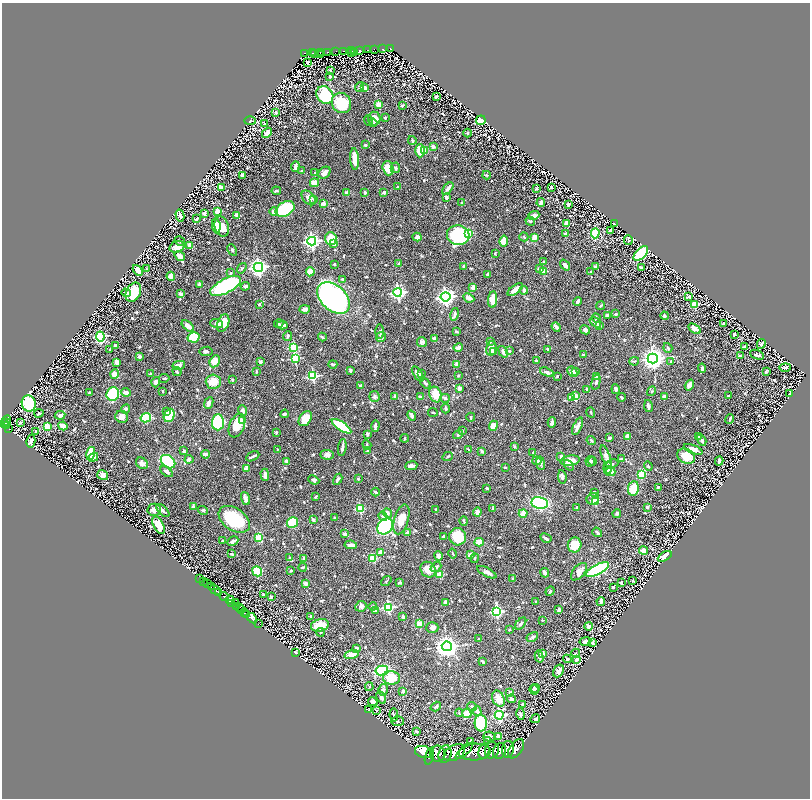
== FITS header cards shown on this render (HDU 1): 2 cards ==
NAXIS1  =                 1616
NAXIS2  =                 1592

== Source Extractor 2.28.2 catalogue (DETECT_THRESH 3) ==
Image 1616 x 1592 px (HDU 1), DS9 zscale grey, zoomed out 1/2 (1 PNG px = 2 x 2 image px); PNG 812 x 800 px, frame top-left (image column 1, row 1591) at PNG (2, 3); each listed source drawn as its Kron ellipse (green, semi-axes under 4 px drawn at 4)
Background 0.545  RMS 0.013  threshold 0.039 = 3 sigma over >= 5 px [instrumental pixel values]
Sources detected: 971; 59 cannot appear on this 1/2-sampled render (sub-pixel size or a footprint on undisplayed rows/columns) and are neither listed nor drawn; of the other 912, the 500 brightest by FLUX_AUTO listed and drawn (412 fainter detections omitted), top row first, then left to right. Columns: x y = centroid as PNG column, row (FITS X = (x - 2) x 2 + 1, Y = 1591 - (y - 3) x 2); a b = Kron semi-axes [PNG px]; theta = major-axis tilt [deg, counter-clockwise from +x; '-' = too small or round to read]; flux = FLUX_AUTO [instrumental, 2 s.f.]
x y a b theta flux
383 48 3 2 - 27
391 48 3 2 - 34
351 50 2 2 - 54
367 50 4 2 - 57
374 50 3 2 - 7.7
336 51 2 2 - 34
344 51 3 1 - 45
359 51 3 2 - 54
320 52 2 2 - 31
328 52 2 2 - 9.7
352 52 2 1 - 9.1
305 53 3 2 - 49
313 53 2 2 - 23
354 53 2 1 - 3.1
314 54 2 1 - 11
320 54 2 1 - 3.7
307 62 3 2 - 3.4
330 70 3 2 - 3.7
330 77 4 3 - 4
359 87 5 3 - 3
365 88 3 3 - 12
325 95 9 8 - 130
436 97 3 2 - 6.4
341 103 10 9 - 97
379 105 3 2 - 75
402 106 2 2 - 18
276 112 4 3 - 4.3
385 118 2 2 - 12
374 119 7 6 - 24
369 120 5 3 - 3.2
481 120 5 4 - 100
250 121 6 3 0 4.4
373 123 4 3 - 2.6
265 124 3 2 - 3.6
267 133 6 3 49 19
468 133 4 3 - 4
412 140 4 3 - 4.5
365 145 3 2 - 4.2
433 146 4 4 - 8.7
425 150 4 3 - 22
420 151 6 5 - 70
355 159 11 4 -87 36
296 167 5 3 - 13
388 168 7 5 -74 48
395 168 5 4 - 4.1
302 171 3 2 - 4.5
315 173 2 2 - 8.2
324 173 7 5 46 15
242 175 3 3 - 10
487 175 4 3 - 4.2
314 183 5 3 - 22
221 187 3 3 - 19
397 187 2 2 - 2.7
551 187 2 2 - 4.6
448 188 7 3 50 12
536 188 4 2 - 3.5
276 191 5 3 - 3.9
365 192 3 2 - 4.1
384 192 3 2 - 9.1
346 193 3 2 - 19
446 197 4 3 - 8.2
309 198 8 5 -48 13
313 199 4 3 - 2.6
541 202 4 3 - 13
462 203 3 3 - 5.4
324 204 2 2 - 41
568 204 3 2 - 10
285 209 10 7 29 260
218 211 3 3 - 64
274 212 4 3 - 16
204 213 4 3 - 6.8
237 215 4 3 - 18
180 216 6 2 -76 8.6
534 216 6 4 20 21
197 219 4 2 - 4.9
530 221 5 3 - 4
567 223 4 3 - 17
614 224 4 2 - 4.6
216 226 7 4 -84 37
222 227 10 7 -74 37
610 230 3 2 - 7.3
469 233 3 3 - 110
595 233 5 4 - 120
566 234 3 3 - 16
458 235 11 10 - 280
417 237 4 4 - 9.8
524 237 4 3 - 2.8
534 237 4 3 - 20
331 238 6 6 - 52
628 240 5 2 - 3.3
180 241 5 3 - 9.6
312 241 4 4 - 750
504 241 5 4 - 47
334 244 4 4 - 9.9
190 245 4 3 - 23
177 247 8 5 18 26
232 250 6 3 -63 3.9
495 253 3 2 - 2.8
641 253 9 5 46 280
180 256 6 3 -35 21
544 262 4 3 - 2.6
399 263 3 3 - 4.6
334 264 2 2 - 3.5
565 265 6 3 -53 11
464 266 4 3 - 5.1
595 266 4 3 - 2.8
258 267 5 4 - 1200
242 268 6 4 53 3.5
641 268 4 3 - 8.1
147 269 3 2 - 3.4
539 269 2 2 - 18
138 270 6 3 -49 39
543 271 3 2 - 54
310 272 4 4 - 26
591 272 2 2 - 15
230 273 3 3 - 3.8
487 274 3 2 - 5.8
171 276 4 4 - 24
342 279 4 3 - 3.8
200 284 2 2 - 22
226 286 17 7 27 330
245 286 4 3 - 7.7
473 288 4 3 - 13
515 289 9 4 36 21
524 290 4 3 - 7.5
133 292 10 7 65 73
398 292 4 4 - 670
126 293 5 3 - 6.8
181 294 4 3 - 9.3
689 296 3 3 - 6.9
446 297 5 4 - 1100
333 298 19 12 -42 1100
469 298 6 4 -26 14
493 299 8 4 84 42
577 302 4 3 - 9.1
259 304 4 3 - 3.8
695 305 4 4 - 75
601 306 4 2 - 4.1
305 309 5 3 - 15
455 314 6 3 77 8.5
616 314 2 2 - 7.3
607 315 3 3 - 8.9
665 316 4 3 - 6.8
596 318 5 3 - 3.2
595 322 6 3 -41 11
217 323 6 4 -17 7.7
223 323 9 5 68 38
279 323 5 4 - 4.9
724 324 3 3 - 9.2
282 325 5 3 - 18
188 326 7 3 -40 20
599 326 3 3 - 7.6
556 327 5 2 - 11
694 329 7 3 -32 27
585 330 5 4 - 9.3
379 331 7 3 -89 3.5
456 332 3 2 - 4
734 334 3 2 - 7.2
100 336 5 4 - 400
288 336 5 3 - 4
194 337 6 5 - 86
322 337 4 2 - 5.3
381 337 5 5 - 6.3
435 339 3 3 - 14
491 341 2 2 - 8.4
422 342 5 5 - 6.2
761 344 5 3 - 6.5
115 345 3 2 - 3.5
294 347 4 3 - 140
458 347 5 2 - 19
744 347 4 2 - 9.7
491 348 7 5 78 24
668 348 5 3 - 3.9
548 349 3 3 - 7.5
110 350 2 2 - 3.4
206 351 6 4 8 6
493 351 3 3 - 3
509 351 2 2 - 10
503 352 6 4 -56 11
583 355 2 2 - 14
757 355 7 4 -22 5.7
139 356 3 3 - 9.7
740 356 4 3 - 6.4
295 358 3 3 - 150
653 359 5 5 - 2100
215 361 6 4 61 37
536 361 3 2 - 3.4
634 361 5 4 - 3.3
671 361 4 3 - 2.7
117 362 4 3 - 17
260 362 4 3 - 7.2
333 364 4 3 - 5.4
457 364 2 2 - 35
179 365 6 3 13 16
702 368 4 3 - 7.2
785 368 6 3 5 5.3
350 370 4 3 - 5.6
177 372 5 3 - 4.7
256 372 3 2 - 3.7
547 372 7 3 -20 9.3
572 372 5 4 - 18
575 372 4 3 - 9.7
766 372 4 3 - 3.3
421 373 3 2 - 2.6
114 374 5 4 - 23
151 374 3 3 - 6
418 374 9 3 -58 15
313 376 4 3 - 190
458 376 3 3 - 4.2
557 376 3 2 - 3.8
597 377 3 3 - 13
164 378 5 3 - 2.8
232 380 3 2 - 4.3
156 382 5 4 - 6.9
213 382 7 7 - 39
596 382 8 3 76 6.9
425 383 6 3 -53 7.4
361 385 3 2 - 5.9
689 385 6 4 56 14
459 388 4 3 - 6.6
587 389 3 3 - 4.6
616 389 5 3 - 6.9
163 391 3 2 - 2.6
652 391 5 3 - 2.9
126 392 5 4 - 11
89 393 3 2 - 3.6
113 394 7 6 - 250
435 394 8 6 -69 42
789 394 4 2 - 2.7
575 396 4 3 - 51
664 396 2 2 - 21
728 396 3 2 - 2.8
374 397 5 5 - 6.3
395 397 3 3 - 6.2
420 397 3 3 - 8.2
571 397 2 2 - 22
621 397 4 2 - 4.2
445 398 5 4 - 4.9
29 403 8 7 - 280
209 403 6 3 65 16
648 406 6 2 -79 10
445 408 5 3 - 5.5
126 409 5 4 - 5.5
243 410 5 4 - 8
167 411 3 3 - 6.5
433 412 5 3 - 2.8
591 412 5 3 - 2.9
39 413 4 3 - 5.5
285 414 4 3 - 6.4
60 415 5 4 - 11
169 415 7 5 66 86
412 415 5 3 - 12
122 417 6 6 - 16
471 417 4 2 - 3.1
146 418 5 4 - 100
305 419 8 5 55 51
730 419 5 2 - 4.5
7 420 5 3 - 120
243 421 3 3 - 17
218 422 8 6 85 260
552 422 5 3 - 7
4 423 3 2 - 130
6 423 2 2 - 140
20 423 3 2 - 5.7
7 426 3 2 - 65
47 426 4 3 - 74
63 426 4 4 - 19
237 426 12 7 68 54
342 426 11 4 -34 170
375 426 5 2 - 9.6
493 426 5 4 - 21
578 426 9 3 67 15
9 428 2 2 - 60
36 431 2 2 - 2.8
462 431 4 3 - 3.2
276 432 2 2 - 6.5
367 434 4 3 - 6.6
458 435 5 3 - 5.3
628 436 4 4 - 16
698 437 3 2 - 2.9
405 438 4 2 - 2.7
609 438 3 3 - 5.9
591 440 5 3 - 3.8
701 440 6 3 -58 5.7
31 441 6 4 77 23
367 445 5 3 - 4.1
514 447 4 3 - 2.8
342 448 8 2 81 8.8
277 449 2 2 - 2.8
469 449 3 2 - 3.4
693 449 10 4 -21 15
367 450 4 3 - 4.8
184 451 3 3 - 5.6
482 451 4 3 - 6.2
533 452 2 2 - 3.4
91 453 7 3 77 84
206 454 4 3 - 13
327 455 7 5 -2 12
253 456 7 2 26 6.7
561 456 3 2 - 6.2
606 456 11 4 -71 18
686 456 9 7 -29 37
93 457 5 3 - 9.4
448 457 5 3 - 3.3
189 459 4 4 - 7.9
621 459 3 3 - 5
286 461 4 3 - 5.6
537 461 4 3 - 7.2
570 461 9 5 10 27
590 461 5 4 - 4.6
593 461 4 3 - 3.4
719 461 4 3 - 8.5
168 462 8 5 -39 180
142 463 6 5 - 11
540 463 7 4 -81 5.7
611 464 8 4 22 9.2
569 465 6 4 -48 4.4
411 466 6 3 7 11
648 466 5 3 - 2.6
505 467 2 2 - 3.3
247 468 2 2 - 33
608 468 6 3 82 6.9
167 472 7 4 -38 7.9
611 472 5 4 - 28
642 474 4 3 - 75
103 475 5 4 - 14
265 475 6 3 -88 14
562 477 7 3 -83 7.9
338 479 6 3 61 7.9
358 479 3 3 - 3.2
314 480 6 3 -23 5.2
658 487 3 2 - 4.7
487 488 2 2 - 12
633 488 7 5 82 70
376 492 4 2 - 5.9
594 492 3 3 - 5.8
315 497 2 2 - 4.3
245 498 7 3 -70 11
593 499 6 5 - 28
595 502 3 3 - 120
540 503 8 6 -10 230
193 507 3 3 - 11
577 507 3 2 - 3.9
647 507 3 3 - 7.4
360 508 3 3 - 130
436 509 3 3 - 3.7
492 509 4 2 - 5
154 510 6 6 - 15
163 510 8 3 -45 5.9
203 510 5 3 - 4.9
477 512 4 4 - 14
387 513 5 4 - 8.1
523 513 4 3 - 31
617 514 4 3 - 5.2
383 516 5 4 - 8.4
334 518 2 2 - 2.6
234 519 17 11 -35 150
401 519 15 7 73 37
313 520 3 2 - 8
464 521 5 2 - 3.8
292 522 5 5 - 74
159 525 9 5 -64 84
385 526 9 7 44 290
597 532 5 2 - 3.4
407 533 4 3 - 9
345 534 3 3 - 10
444 537 3 3 - 8.6
457 537 8 8 - 79
259 538 4 3 - 72
546 538 6 3 -29 6.3
223 541 3 2 - 2.7
233 541 6 3 26 8.2
479 542 4 4 - 29
351 545 6 3 -7 16
575 545 7 7 - 53
644 551 4 3 - 33
380 552 4 3 - 12
232 554 3 2 - 4.1
453 554 5 2 - 3.9
470 555 4 3 - 17
438 556 5 3 - 13
665 556 7 4 31 45
289 558 4 3 - 2.8
304 558 3 2 - 5
373 558 3 3 - 63
475 558 5 3 - 3.4
303 567 4 3 - 3.9
436 567 6 4 40 8.3
597 569 13 5 27 390
291 570 3 2 - 4.4
428 570 8 7 - 26
257 571 5 4 - 120
487 572 10 4 -27 11
579 572 10 5 49 19
545 573 5 3 - 11
440 575 3 3 - 81
200 578 2 1 - 11
513 578 2 2 - 2.8
204 581 2 1 - 26
386 581 5 3 - 3.3
633 581 2 2 - 3.3
306 583 3 3 - 8.5
400 583 3 2 - 4.8
621 583 3 2 - 2.7
208 584 2 2 - 88
211 586 4 2 - 91
613 587 2 2 - 11
215 590 6 2 -31 370
550 591 5 3 - 4.1
219 593 2 2 - 180
263 594 2 2 - 6.1
224 596 5 2 - 350
271 597 3 2 - 3.7
230 600 4 3 - 290
536 601 2 2 - 3.2
601 601 4 3 - 11
235 602 4 1 - 53
445 602 3 3 - 8
232 603 3 1 - 93
236 606 4 2 - 190
361 606 6 5 - 9.7
373 606 4 3 - 4
240 607 4 2 - 120
388 607 4 3 - 270
242 609 4 3 - 180
375 610 3 3 - 16
559 610 4 2 - 8.5
497 611 4 4 - 310
244 613 3 2 - 180
247 614 3 2 - 190
311 616 2 2 - 3
403 617 2 2 - 20
252 618 6 3 -44 600
543 620 4 2 - 3.6
258 624 2 1 - 10
419 624 3 3 - 45
521 624 7 3 50 4.7
320 625 9 6 14 59
589 626 4 3 - 6.4
432 628 6 5 - 11
509 629 3 2 - 3.7
320 632 4 3 - 3.3
532 637 6 4 31 5.2
478 639 2 2 - 2.9
585 642 6 3 10 18
593 642 4 2 - 5.3
447 646 5 5 - 2200
356 648 3 2 - 10
295 653 2 1 - 31
576 653 4 3 - 2.6
542 654 4 3 - 12
352 655 7 4 13 24
539 657 6 3 -74 10
567 659 4 4 - 4.2
576 659 2 2 - 13
483 661 4 2 - 4.3
382 670 6 4 11 210
559 671 7 4 60 16
391 678 8 6 -6 79
369 687 4 3 - 2.6
535 688 4 3 - 4.3
383 690 6 5 - 7.3
534 690 5 4 - 5.9
403 691 2 2 - 20
510 693 4 3 - 5.3
381 697 6 3 -61 8.4
498 699 8 6 -65 32
511 699 4 3 - 5.4
373 702 5 3 - 14
523 704 3 3 - 12
436 706 6 4 35 6.5
472 707 5 3 - 3.3
369 710 3 2 - 3.4
377 711 2 2 - 3.8
477 711 5 4 - 12
459 713 4 3 - 3.2
467 713 4 4 - 40
520 714 6 3 -75 5.7
394 715 6 3 -83 5.2
499 715 4 4 - 400
535 719 5 4 - 7.2
398 721 6 5 - 5.2
481 723 8 6 -85 190
416 731 4 2 - 3.1
489 736 6 5 - 7.3
499 736 4 3 - 16
487 740 4 3 - 2.6
471 742 4 3 - 9.8
508 749 8 6 85 950
516 749 11 6 55 1500
492 750 8 7 - 1100
464 751 11 3 42 1200
484 751 8 5 76 1700
500 751 8 6 69 1100
423 752 8 6 -15 3500
475 752 16 8 4 3200
454 753 11 7 30 1300
437 754 8 7 - 1700
445 754 9 6 75 1100
429 756 9 4 74 1200
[412 fainter detections neither listed nor drawn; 59 sub-pixel or undisplayed-footprint detections neither listed nor drawn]